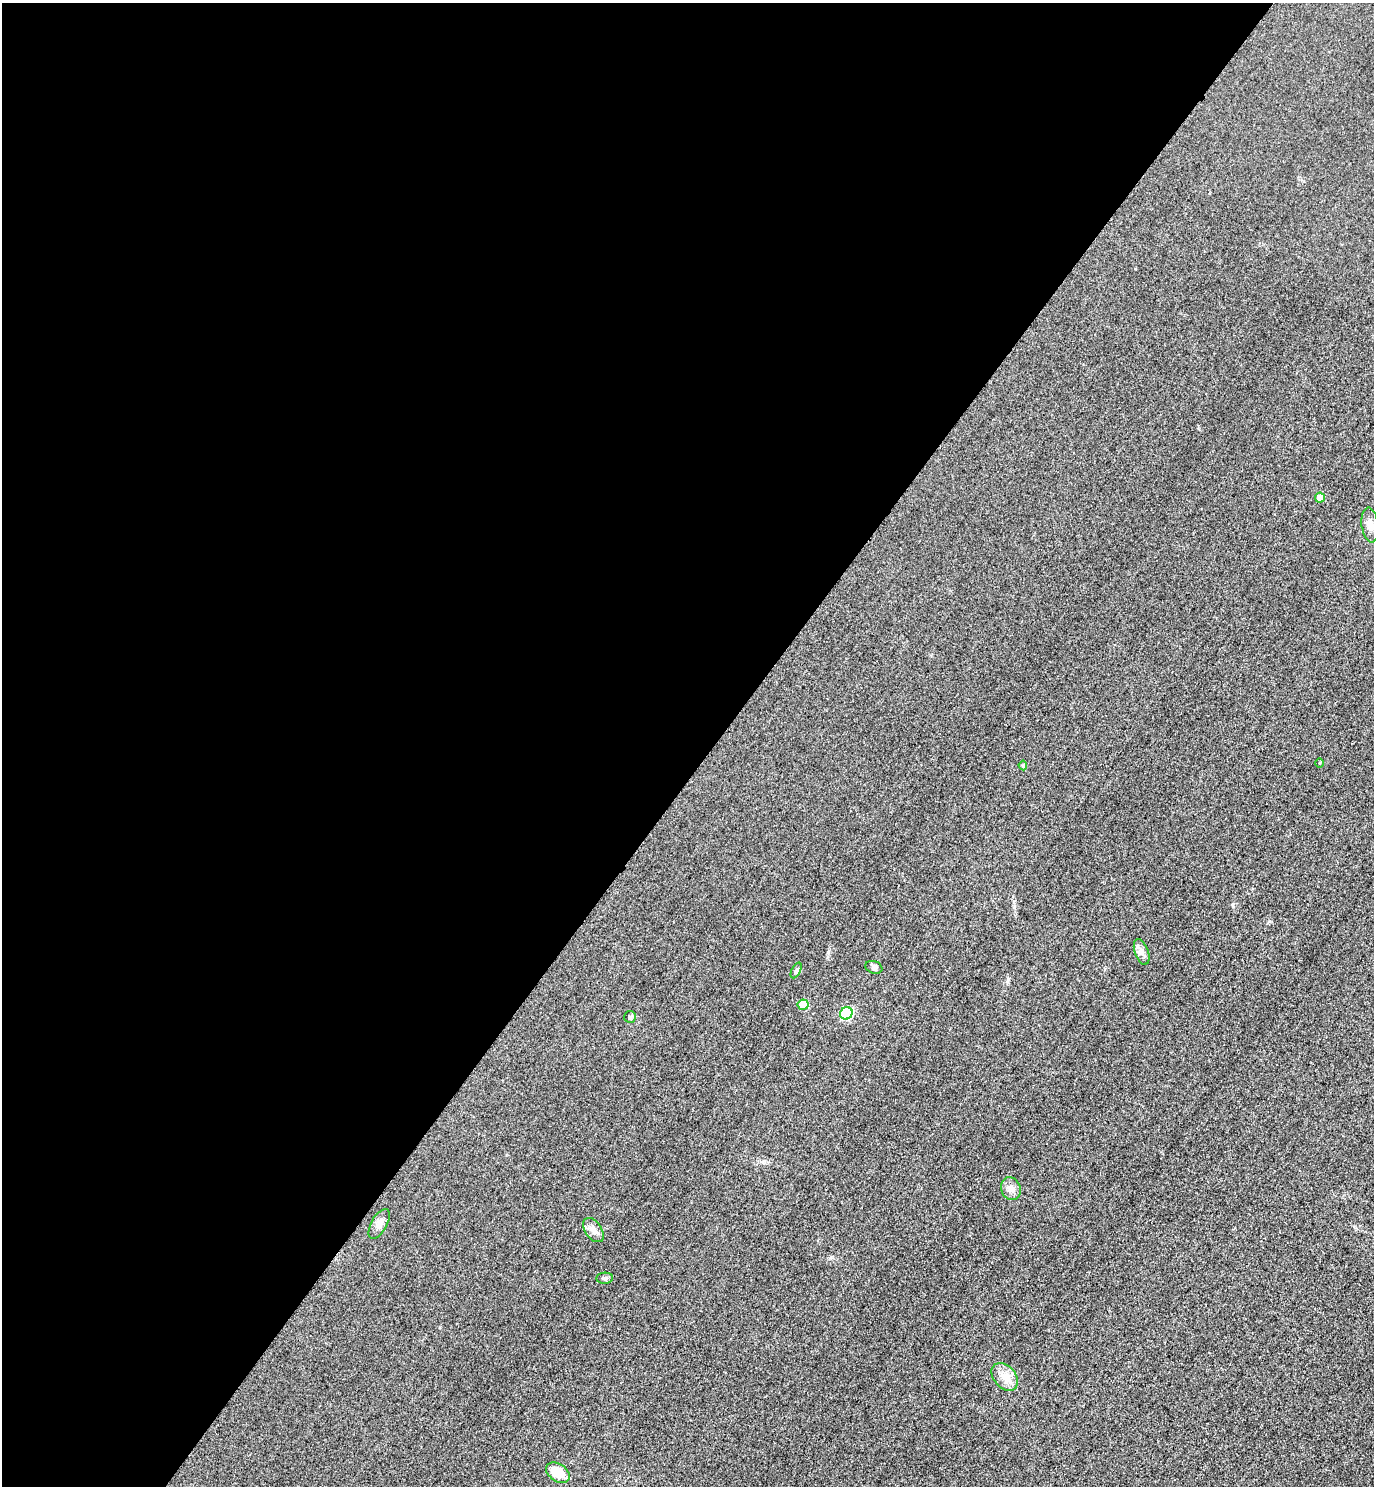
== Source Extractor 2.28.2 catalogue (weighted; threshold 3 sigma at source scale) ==
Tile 5 of 4 x 4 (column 1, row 2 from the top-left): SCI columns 325-1696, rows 2998-4481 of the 5996 x 5993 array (HDU 1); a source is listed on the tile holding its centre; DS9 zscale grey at full resolution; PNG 1376 x 1488 px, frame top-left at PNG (2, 3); each listed source drawn as its Kron ellipse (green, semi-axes under 4 px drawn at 4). Shown black and unused: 52% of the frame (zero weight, under 3 of 4 exposures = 3% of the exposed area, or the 3 px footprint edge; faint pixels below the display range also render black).
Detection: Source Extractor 2.28.2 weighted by HDU 2 'WHT'; one run over the whole footprint, this tile lists its part. Background 0.0498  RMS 0.017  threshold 0.0754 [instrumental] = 3 sigma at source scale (4.5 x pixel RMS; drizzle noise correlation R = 1.50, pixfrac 1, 0.05/0.05 arcsec/px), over >= 5 px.
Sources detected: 16; all 16 listed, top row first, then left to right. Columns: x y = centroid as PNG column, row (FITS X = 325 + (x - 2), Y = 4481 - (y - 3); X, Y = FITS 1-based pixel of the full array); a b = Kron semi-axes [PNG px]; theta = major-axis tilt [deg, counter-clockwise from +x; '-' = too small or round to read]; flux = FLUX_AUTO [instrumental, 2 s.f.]
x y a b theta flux
1320 498 5 5 - 30
1370 525 17 8 -82 12
1319 763 4 3 - 1.5
1023 765 5 4 - 3
1142 952 13 6 -71 7.9
874 967 8 6 -19 4.2
796 970 8 4 63 3.2
803 1005 5 5 - 42
846 1013 6 6 - 150
630 1017 6 6 - 3.2
1011 1189 11 9 -70 9.4
379 1224 16 8 60 9.9
593 1230 14 8 -54 10
605 1278 8 5 5 3.7
1005 1377 16 11 -49 18
558 1473 13 8 -34 33
Unlisted compact peaks at least as high as the median listed source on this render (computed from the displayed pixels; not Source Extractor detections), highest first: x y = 828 952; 831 1257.